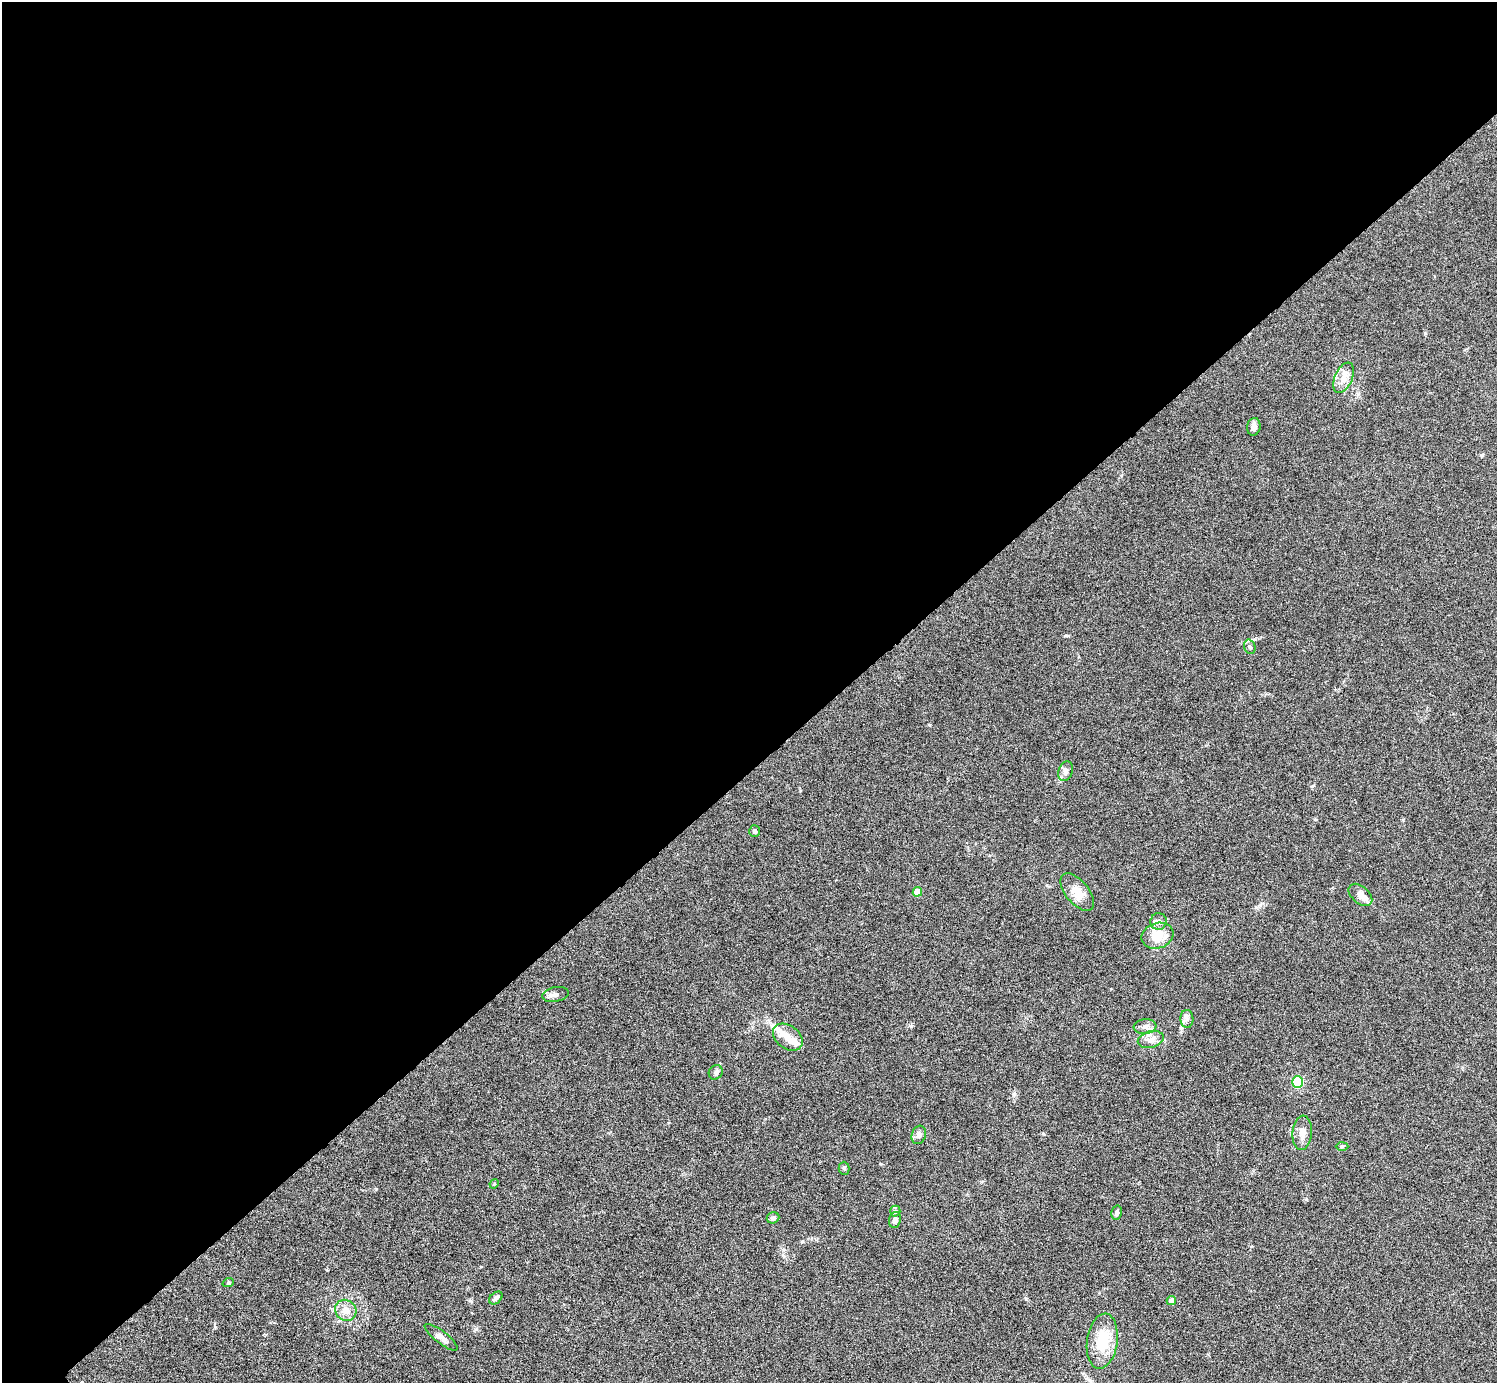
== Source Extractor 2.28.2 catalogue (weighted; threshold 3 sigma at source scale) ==
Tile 2 of 4 x 4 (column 2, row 1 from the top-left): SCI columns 1534-3028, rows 4474-5854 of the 6023 x 6019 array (HDU 1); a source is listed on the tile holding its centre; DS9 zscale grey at full resolution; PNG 1499 x 1385 px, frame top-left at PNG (2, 2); each listed source drawn as its Kron ellipse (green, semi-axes under 4 px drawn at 4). Shown black and unused: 56% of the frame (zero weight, under 5 of 9 exposures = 3% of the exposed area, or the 3 px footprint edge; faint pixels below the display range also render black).
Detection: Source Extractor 2.28.2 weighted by HDU 2 'WHT'; one run over the whole footprint, this tile lists its part. Background 0.0498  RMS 0.0042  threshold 0.0172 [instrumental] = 3 sigma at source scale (4.09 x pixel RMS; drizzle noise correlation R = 1.36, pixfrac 0.8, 0.05/0.05 arcsec/px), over >= 5 px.
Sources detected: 37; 5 inside a brighter listed object's ellipse — not listed separately; the other 32 listed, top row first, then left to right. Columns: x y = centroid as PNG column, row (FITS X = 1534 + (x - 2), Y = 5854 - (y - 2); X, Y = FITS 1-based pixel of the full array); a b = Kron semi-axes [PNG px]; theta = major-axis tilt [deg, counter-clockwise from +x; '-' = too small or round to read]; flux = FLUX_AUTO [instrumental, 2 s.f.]
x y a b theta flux
1344 378 16 8 66 4.5
1254 427 9 6 81 1.8
1250 647 7 5 -72 0.89
1065 771 10 7 71 1.6
755 831 6 5 - 0.91
917 892 5 4 - 6
1077 892 22 11 -51 4.6
1360 895 14 8 -40 2.9
1159 921 8 8 - 1.5
1157 936 16 12 20 6.2
555 994 13 7 10 1.6
1187 1019 9 6 -88 1.4
1145 1026 11 7 5 1.8
788 1037 16 11 -37 4.7
1151 1039 13 8 14 2.5
716 1072 7 6 - 0.95
1297 1082 5 5 - 20
1302 1133 17 9 85 2.9
919 1135 9 7 70 1.6
1342 1146 6 4 2 0.5
844 1168 6 5 - 0.67
494 1184 5 4 - 0.38
895 1211 5 5 - 0.63
1117 1213 7 5 77 0.96
773 1218 6 5 - 1
895 1220 8 6 76 1.7
228 1283 6 3 19 0.42
496 1298 7 5 42 1.2
1171 1300 5 4 - 2.2
346 1310 11 10 - 3.2
441 1337 20 6 -38 2.1
1102 1341 28 15 82 13
Unlisted compact peaks at least as high as the median listed source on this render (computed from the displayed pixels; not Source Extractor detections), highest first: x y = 911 1026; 1014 1094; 376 1189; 929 725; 1425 333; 1312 786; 1066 635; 1306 1199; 1482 455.